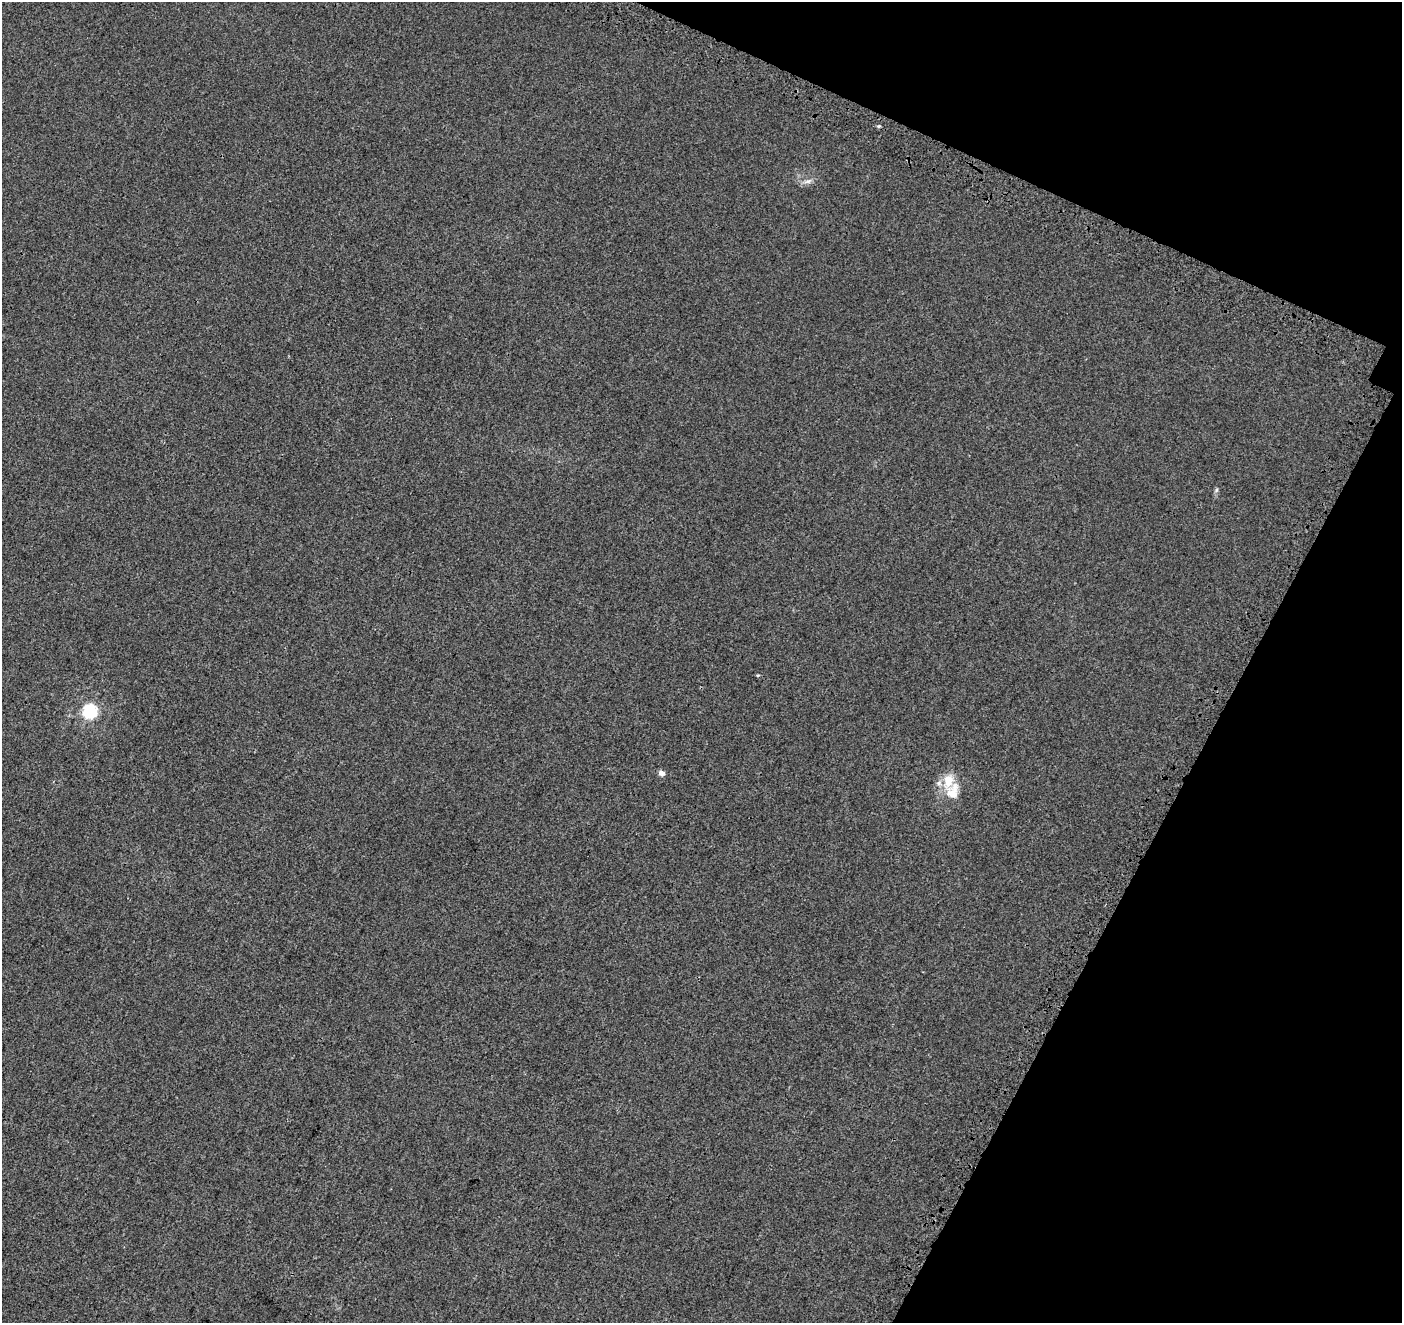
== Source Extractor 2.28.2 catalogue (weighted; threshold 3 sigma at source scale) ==
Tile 8 of 4 x 4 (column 4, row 2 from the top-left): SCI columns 4340-5739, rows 2967-4287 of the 5889 x 5995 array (HDU 1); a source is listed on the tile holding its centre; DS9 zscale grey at full resolution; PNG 1404 x 1325 px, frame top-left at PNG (2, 2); no overlay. Shown black and unused: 20% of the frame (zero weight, under 3 of 4 exposures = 9% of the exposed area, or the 3 px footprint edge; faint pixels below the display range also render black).
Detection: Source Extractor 2.28.2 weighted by HDU 2 'WHT'; one run over the whole footprint, this tile lists its part. Background 0.00111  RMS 0.0037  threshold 0.0167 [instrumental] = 3 sigma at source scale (4.5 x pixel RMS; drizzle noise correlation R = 1.50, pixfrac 1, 0.0396/0.0396 arcsec/px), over >= 5 px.
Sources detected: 9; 2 inside a brighter listed object's ellipse — not listed separately; the other 7 listed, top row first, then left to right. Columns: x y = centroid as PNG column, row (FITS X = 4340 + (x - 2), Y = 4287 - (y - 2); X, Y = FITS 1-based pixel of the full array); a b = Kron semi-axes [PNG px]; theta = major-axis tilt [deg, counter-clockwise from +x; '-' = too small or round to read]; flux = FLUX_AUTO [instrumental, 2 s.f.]
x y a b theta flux
879 126 5 4 - 0.49
808 181 13 5 13 1.6
1216 490 7 5 61 0.65
758 675 3 3 - 0.71
90 711 6 6 - 74
661 773 8 6 -22 1.6
948 780 28 16 85 7.9